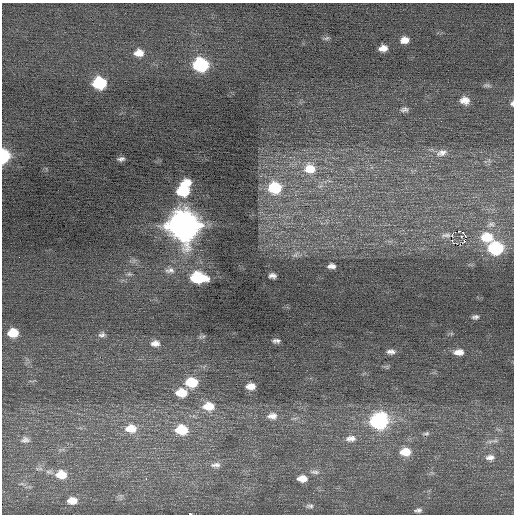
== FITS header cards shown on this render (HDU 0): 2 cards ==
NAXIS1  =                  512 / Axis length
NAXIS2  =                  512 / Axis length

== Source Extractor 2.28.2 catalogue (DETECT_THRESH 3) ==
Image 512 x 512 px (HDU 0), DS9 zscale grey, 1 PNG px = 1 image px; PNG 516 x 516 px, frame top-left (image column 1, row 512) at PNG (2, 3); no overlay
Background 0.0117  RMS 0.73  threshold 2.2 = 3 sigma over >= 5 px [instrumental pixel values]
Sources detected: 65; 1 with non-positive FLUX_AUTO (blend fragments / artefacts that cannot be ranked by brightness) is not listed; the other 64 listed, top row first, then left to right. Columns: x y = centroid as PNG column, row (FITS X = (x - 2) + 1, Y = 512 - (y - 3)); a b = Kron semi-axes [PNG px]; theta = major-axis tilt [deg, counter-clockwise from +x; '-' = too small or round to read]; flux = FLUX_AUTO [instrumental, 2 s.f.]
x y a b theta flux
326 38 9 5 16 110
404 40 9 7 9 390
383 48 8 6 11 360
139 53 11 9 0 500
201 65 10 9 - 5300
99 83 10 8 -2 3100
487 85 10 5 -1 130
465 100 11 9 -7 450
512 103 7 5 90 130
404 109 9 6 3 170
441 121 2 2 - 190
442 153 15 8 17 320
4 156 9 6 88 3700
121 159 7 4 7 150
310 169 17 15 -5 1200
275 188 15 13 -1 2500
183 189 15 10 63 2900
491 224 11 6 15 180
184 225 13 12 - 82000
459 231 4 2 - 460
446 235 7 3 0 61
465 235 3 2 - 1700
461 236 5 3 - 110
487 237 14 11 -7 1200
464 241 4 2 - 60
496 248 11 9 0 4400
295 255 14 6 35 230
331 266 7 5 0 220
170 270 14 8 0 320
129 274 7 6 - 110
272 276 7 5 -6 200
198 278 14 9 -7 2800
475 317 9 6 3 160
13 333 10 8 6 940
102 335 9 7 14 180
202 337 11 3 4 98
276 341 7 4 3 150
155 343 12 8 4 330
391 352 12 7 2 240
459 352 13 8 2 440
191 382 12 9 -1 1600
251 386 9 7 1 420
181 393 11 8 0 920
208 406 15 11 1 850
272 416 14 9 1 370
379 421 11 9 9 9500
131 429 14 10 0 750
181 430 12 10 -4 1400
426 433 9 5 5 100
351 439 13 8 4 330
25 440 12 8 4 220
495 441 12 4 7 170
405 452 12 8 3 830
490 457 12 8 4 310
216 465 14 7 3 260
315 472 14 5 -5 200
61 475 12 9 -5 880
302 478 11 7 -1 480
146 479 3 2 - 200
22 484 7 4 -19 85
72 501 10 7 3 470
310 506 10 6 4 150
418 510 8 5 6 140
190 514 4 2 - 2800
At the frame edge (FLAGS 8, measured only in part): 3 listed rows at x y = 512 103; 4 156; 190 514
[1 non-positive-flux detection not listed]